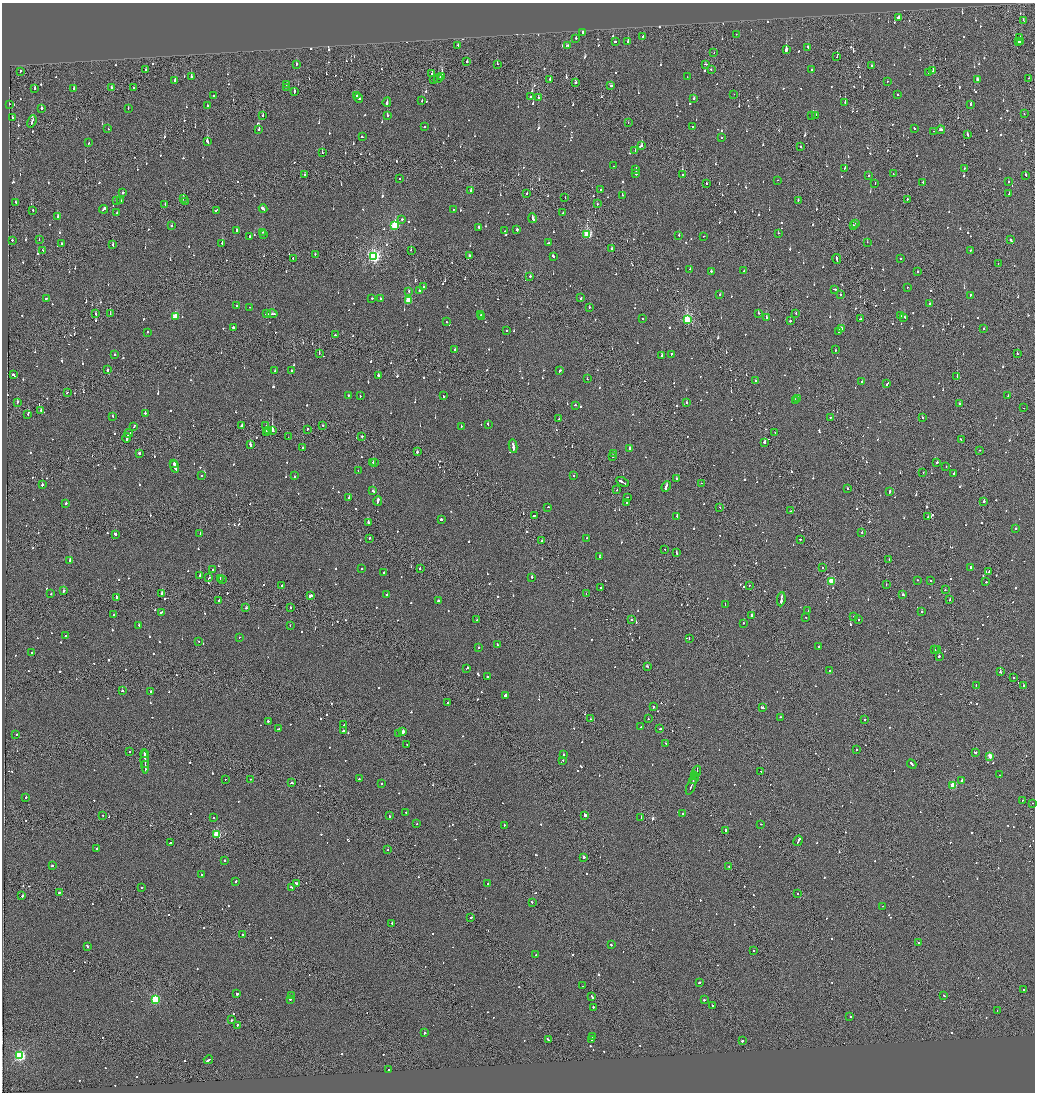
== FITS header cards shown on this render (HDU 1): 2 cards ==
NAXIS1  =                 2065
NAXIS2  =                 2180

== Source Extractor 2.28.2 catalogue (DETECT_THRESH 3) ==
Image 2065 x 2180 px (HDU 1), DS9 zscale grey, zoomed out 1/2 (1 PNG px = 2 x 2 image px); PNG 1037 x 1094 px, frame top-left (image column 1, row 2179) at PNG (2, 3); each listed source drawn as its Kron ellipse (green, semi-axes under 4 px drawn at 4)
Background -0.125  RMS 0.067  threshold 0.201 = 3 sigma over >= 5 px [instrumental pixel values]
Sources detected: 1439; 75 cannot appear on this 1/2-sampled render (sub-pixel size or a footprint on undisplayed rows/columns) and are neither listed nor drawn; of the other 1364, the 500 brightest by FLUX_AUTO listed and drawn (864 fainter detections omitted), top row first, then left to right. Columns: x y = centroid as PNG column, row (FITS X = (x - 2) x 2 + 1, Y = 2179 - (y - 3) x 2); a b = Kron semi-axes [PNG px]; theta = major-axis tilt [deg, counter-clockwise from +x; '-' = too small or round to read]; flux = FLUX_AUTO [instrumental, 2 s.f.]
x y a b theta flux
898 18 2 2 - 470
1024 21 3 2 - 110
583 32 3 2 - 230
736 34 2 1 - 100
643 37 3 2 - 510
1020 37 2 2 - 100
576 38 2 2 - 230
615 41 3 2 - 150
1021 41 2 2 - 520
628 42 2 2 - 310
1019 42 2 1 - 190
458 45 2 1 - 96
567 45 3 2 - 150
808 47 2 2 - 170
786 49 4 2 - 2300
714 53 2 1 - 91
837 57 2 1 - 93
467 62 2 2 - 430
296 64 2 2 - 120
497 64 2 2 - 240
706 64 3 2 - 250
871 66 2 2 - 130
146 69 2 1 - 160
711 69 2 2 - 110
812 70 2 2 - 110
20 71 3 2 - 160
933 71 2 2 - 98
929 73 2 1 - 220
432 74 2 2 - 190
442 76 3 2 - 500
191 77 3 2 - 94
687 77 2 2 - 130
1029 78 2 2 - 130
438 79 5 2 - 420
550 79 2 1 - 240
174 80 2 2 - 120
433 80 2 1 - 170
977 80 3 2 - 96
887 81 2 2 - 91
576 83 3 2 - 110
286 85 2 1 - 160
611 86 3 2 - 130
286 87 2 1 - 97
35 88 2 2 - 220
74 88 2 2 - 250
111 88 3 2 - 1100
134 88 2 2 - 100
294 92 3 2 - 230
734 94 2 1 - 110
356 95 2 2 - 110
898 95 2 2 - 140
214 96 2 2 - 110
530 97 2 2 - 200
359 98 5 2 - 300
538 98 2 2 - 110
694 98 2 2 - 270
422 101 2 2 - 130
387 102 5 2 - 310
845 102 2 1 - 370
9 104 2 2 - 150
971 104 2 2 - 400
207 105 2 2 - 120
41 108 2 2 - 630
128 109 2 2 - 100
1024 114 2 2 - 210
263 115 2 2 - 100
811 115 2 2 - 89
816 115 2 2 - 160
387 116 2 2 - 310
12 117 2 2 - 180
32 121 6 2 69 400
628 122 2 1 - 160
693 126 2 1 - 600
424 127 2 2 - 270
914 128 2 2 - 260
108 129 2 2 - 100
259 130 2 2 - 540
941 130 4 2 - 1300
933 131 2 1 - 200
967 135 3 2 - 210
362 137 2 2 - 140
721 137 2 2 - 100
207 141 3 2 - 190
89 143 2 2 - 140
641 146 3 2 - 310
801 147 2 2 - 380
635 150 3 2 - 290
322 153 2 1 - 120
614 166 2 1 - 150
845 168 2 2 - 190
636 169 3 1 - 440
964 169 2 2 - 170
636 173 3 2 - 210
305 174 2 1 - 160
893 174 2 1 - 99
683 175 2 2 - 140
1025 175 2 2 - 180
868 176 2 2 - 150
399 179 2 2 - 210
778 180 2 2 - 92
1008 181 2 2 - 150
923 182 2 2 - 300
706 183 2 2 - 110
875 183 2 2 - 110
601 189 2 1 - 160
471 191 2 2 - 200
123 193 2 2 - 200
1009 193 3 2 - 170
527 194 2 2 - 140
622 195 2 2 - 88
565 198 2 1 - 140
183 199 3 2 - 240
907 199 2 2 - 100
798 200 2 2 - 130
116 201 2 2 - 130
120 201 2 2 - 170
185 202 2 1 - 220
16 203 3 2 - 130
165 204 2 1 - 150
597 204 2 1 - 150
103 209 4 2 - 250
263 209 4 2 - 250
33 210 2 2 - 150
216 210 2 2 - 120
453 210 2 2 - 100
117 213 2 2 - 390
563 213 2 1 - 260
58 216 2 2 - 210
533 218 5 2 - 450
402 219 2 2 - 170
856 223 3 2 - 820
853 225 2 1 - 200
171 226 2 2 - 170
395 226 3 3 - 1300
479 227 2 2 - 140
517 229 2 2 - 360
236 231 3 2 - 550
505 231 2 2 - 92
262 232 2 2 - 210
778 233 2 2 - 89
264 234 2 2 - 110
587 235 3 3 - 1200
679 235 2 2 - 140
250 236 2 2 - 690
703 236 2 1 - 230
39 239 2 2 - 180
12 240 2 2 - 110
1011 240 2 2 - 250
867 242 2 1 - 88
62 243 2 2 - 160
222 243 2 2 - 200
549 243 2 2 - 150
113 245 3 2 - 130
612 249 2 1 - 440
43 250 3 2 - 540
411 250 2 1 - 98
970 250 2 2 - 210
315 254 2 1 - 94
374 256 4 4 - 3000
469 256 3 2 - 120
553 256 3 2 - 200
293 258 2 2 - 140
837 259 5 2 - 340
901 259 2 2 - 170
998 264 2 1 - 110
690 269 2 2 - 150
744 270 2 2 - 96
711 271 2 2 - 240
917 272 2 2 - 190
530 276 2 2 - 200
423 286 2 1 - 190
907 287 2 1 - 120
835 289 3 2 - 150
420 290 2 2 - 130
409 291 2 2 - 150
720 295 2 2 - 130
840 295 2 2 - 120
970 295 3 2 - 130
372 298 2 2 - 150
580 298 3 2 - 350
46 299 3 2 - 170
380 299 2 2 - 210
408 300 3 3 - 600
930 303 2 2 - 110
236 306 2 2 - 120
250 307 2 1 - 180
589 307 2 2 - 110
758 313 2 2 - 230
796 313 2 2 - 120
96 314 2 2 - 160
110 314 2 2 - 540
267 314 4 1 - 310
272 314 5 2 - 390
481 315 2 2 - 140
482 316 2 2 - 150
901 316 3 2 - 310
175 317 3 3 - 480
766 317 3 2 - 170
904 317 3 2 - 210
642 319 2 2 - 92
687 319 4 3 - 1700
860 319 3 2 - 170
790 321 2 2 - 2400
447 322 2 2 - 150
233 327 2 2 - 270
841 329 4 2 - 400
984 329 2 2 - 110
507 330 2 2 - 88
839 331 4 2 - 250
147 332 2 2 - 130
335 335 2 2 - 100
455 350 2 2 - 170
835 350 2 2 - 150
319 353 2 2 - 220
114 354 2 2 - 96
671 354 3 2 - 130
1017 354 2 2 - 130
662 356 2 2 - 430
107 370 2 2 - 710
560 370 2 2 - 290
275 371 3 2 - 180
291 371 2 1 - 110
14 375 3 2 - 280
378 375 2 2 - 420
957 376 2 1 - 340
587 379 2 2 - 110
756 381 2 2 - 140
862 382 2 2 - 200
887 384 4 2 - 250
67 393 3 2 - 170
348 396 2 2 - 98
360 396 2 2 - 110
443 396 2 2 - 130
1008 396 2 2 - 91
798 398 3 2 - 90
795 400 2 2 - 320
17 402 3 2 - 190
686 403 2 2 - 110
960 403 2 2 - 100
575 405 2 2 - 140
1023 408 2 1 - 370
41 411 2 1 - 89
145 413 2 2 - 420
28 414 2 2 - 130
113 416 2 2 - 98
831 417 2 2 - 160
922 417 2 2 - 110
559 419 3 2 - 230
488 424 2 2 - 160
323 425 2 2 - 190
134 426 3 2 - 140
242 426 3 2 - 1100
266 426 2 2 - 110
461 426 2 2 - 110
307 429 2 2 - 210
269 430 2 1 - 98
272 430 2 2 - 3600
775 432 2 1 - 120
129 433 4 2 - 340
266 433 2 2 - 1000
362 436 2 2 - 240
288 437 2 1 - 180
127 438 4 2 - 370
961 439 2 2 - 150
764 442 2 2 - 360
250 444 4 2 - 320
513 446 6 2 -80 490
302 447 2 1 - 230
630 448 2 2 - 290
980 450 2 2 - 210
417 452 2 2 - 260
139 453 2 2 - 250
614 453 2 2 - 120
613 457 2 2 - 100
373 462 2 2 - 190
375 462 2 2 - 240
937 462 2 2 - 330
174 464 4 2 - 360
946 466 2 2 - 500
175 467 6 2 -71 430
358 471 2 2 - 95
923 472 2 1 - 91
954 473 3 2 - 170
201 475 2 2 - 160
294 476 2 2 - 110
574 476 2 2 - 290
676 479 2 2 - 480
622 482 7 2 -28 510
701 483 2 1 - 120
42 485 2 2 - 310
666 486 6 2 66 670
847 489 2 2 - 190
616 490 2 1 - 130
373 491 3 2 - 160
890 491 3 2 - 230
627 497 2 2 - 96
349 498 3 2 - 210
378 501 5 2 - 210
984 501 2 2 - 440
626 502 2 1 - 250
66 503 2 2 - 140
548 507 2 2 - 100
720 507 2 2 - 100
791 511 2 2 - 140
534 515 3 2 - 190
677 516 2 2 - 200
928 517 2 2 - 160
441 519 2 2 - 1600
368 523 2 2 - 650
1015 528 2 2 - 180
200 533 2 2 - 92
862 533 2 2 - 92
115 534 2 2 - 530
369 538 2 1 - 290
587 538 2 2 - 90
800 539 2 2 - 110
542 541 2 2 - 100
664 549 2 2 - 88
676 552 3 2 - 230
600 557 2 2 - 250
889 560 2 2 - 99
70 561 3 2 - 990
823 568 2 1 - 240
970 568 3 2 - 200
212 569 2 2 - 110
361 569 2 2 - 92
420 569 2 2 - 190
989 571 3 1 - 190
384 572 2 2 - 260
200 575 2 2 - 820
532 577 2 2 - 240
209 578 2 2 - 110
220 579 2 1 - 350
222 579 2 2 - 160
917 580 2 2 - 98
931 580 2 1 - 91
831 581 3 3 - 600
986 582 2 2 - 360
886 584 2 1 - 160
749 585 2 2 - 99
281 586 2 2 - 230
601 587 2 2 - 130
945 590 2 1 - 210
64 591 2 2 - 210
51 594 2 2 - 130
162 594 2 2 - 560
387 594 2 2 - 88
586 594 2 2 - 100
310 595 3 2 - 810
903 595 2 2 - 390
117 598 2 2 - 150
781 599 7 2 83 720
438 600 2 2 - 98
950 600 2 2 - 410
219 601 2 2 - 350
725 604 2 2 - 520
246 608 2 2 - 390
290 608 2 1 - 120
808 610 2 2 - 100
161 612 3 2 - 160
921 612 2 2 - 300
114 615 2 2 - 300
751 616 3 2 - 500
806 617 2 2 - 110
854 617 2 2 - 150
477 620 2 2 - 120
631 620 2 2 - 220
859 620 2 2 - 160
743 623 2 2 - 120
139 625 2 2 - 160
290 625 2 1 - 91
66 636 2 2 - 200
239 637 2 1 - 92
689 638 3 2 - 160
199 642 2 2 - 110
497 645 3 2 - 190
478 647 2 2 - 160
819 647 2 2 - 390
934 649 3 2 - 130
938 650 2 2 - 160
32 653 2 2 - 400
939 656 2 2 - 800
647 666 3 2 - 150
467 668 2 2 - 120
830 670 2 2 - 290
1000 672 2 2 - 420
487 677 2 2 - 150
1013 678 2 2 - 92
976 685 2 2 - 120
1023 685 2 2 - 400
122 691 2 2 - 190
151 692 2 2 - 190
505 696 3 2 - 1000
448 703 2 2 - 1500
654 707 2 2 - 270
762 708 3 2 - 340
781 717 2 2 - 230
590 719 2 1 - 110
648 719 2 1 - 160
864 719 2 2 - 180
268 721 2 2 - 460
344 725 2 1 - 130
641 727 3 2 - 220
278 729 2 2 - 150
660 729 2 2 - 350
343 731 3 2 - 270
403 732 3 2 - 120
399 733 2 2 - 340
16 735 2 2 - 96
666 743 2 2 - 98
407 744 2 2 - 96
856 750 2 2 - 300
129 752 2 2 - 96
975 753 3 2 - 630
144 754 4 2 - 290
563 754 2 2 - 180
990 756 3 2 - 210
563 760 2 2 - 160
145 762 12 1 -87 1400
912 764 5 2 - 340
145 765 3 1 - 290
697 771 6 1 70 370
761 772 2 1 - 430
999 775 2 1 - 91
695 776 2 1 - 160
225 779 2 2 - 140
250 779 2 2 - 110
359 779 2 1 - 430
694 779 5 1 - 350
961 780 3 2 - 230
291 783 3 2 - 180
381 784 2 2 - 270
691 786 9 1 67 460
953 786 3 3 - 590
26 797 2 2 - 180
1023 800 2 1 - 130
1033 803 2 1 - 180
406 812 2 2 - 140
683 814 2 2 - 90
103 815 2 2 - 100
585 815 2 2 - 1800
389 816 2 2 - 140
641 817 2 1 - 5200
213 818 2 2 - 130
417 824 2 2 - 110
761 824 2 1 - 110
504 825 2 2 - 100
725 830 3 2 - 490
217 834 3 3 - 800
798 841 5 2 - 370
171 843 2 2 - 220
97 848 2 2 - 270
388 850 2 1 - 190
584 857 2 2 - 190
225 860 2 2 - 290
52 865 2 2 - 220
729 866 2 2 - 97
201 875 2 2 - 110
236 881 3 2 - 190
296 883 3 2 - 190
488 883 2 1 - 370
141 887 2 2 - 200
292 887 3 2 - 260
59 893 3 2 - 410
797 894 2 2 - 150
22 896 2 2 - 1100
532 902 2 2 - 480
882 906 2 1 - 110
471 917 2 2 - 200
392 923 2 2 - 260
243 935 2 2 - 90
918 942 2 1 - 160
611 944 2 2 - 390
88 946 2 2 - 150
753 950 2 2 - 130
536 955 2 2 - 120
699 983 2 2 - 210
583 986 2 2 - 260
1023 990 2 2 - 250
237 994 2 2 - 450
292 996 3 1 - 150
592 996 4 2 - 180
944 996 2 2 - 110
155 999 3 3 - 1100
290 999 2 2 - 280
704 1000 2 2 - 210
712 1005 2 2 - 140
593 1007 2 2 - 470
997 1010 2 1 - 120
850 1017 2 2 - 240
231 1020 2 2 - 95
237 1026 3 2 - 200
425 1033 2 1 - 530
592 1037 3 2 - 120
592 1039 2 2 - 110
548 1040 3 2 - 540
742 1041 2 1 - 580
20 1055 4 3 - 2300
208 1060 5 2 - 670
389 1069 2 2 - 160
At the frame edge (FLAGS 8, measured only in part): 1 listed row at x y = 1033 803
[864 fainter detections neither listed nor drawn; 75 sub-pixel or undisplayed-footprint detections neither listed nor drawn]